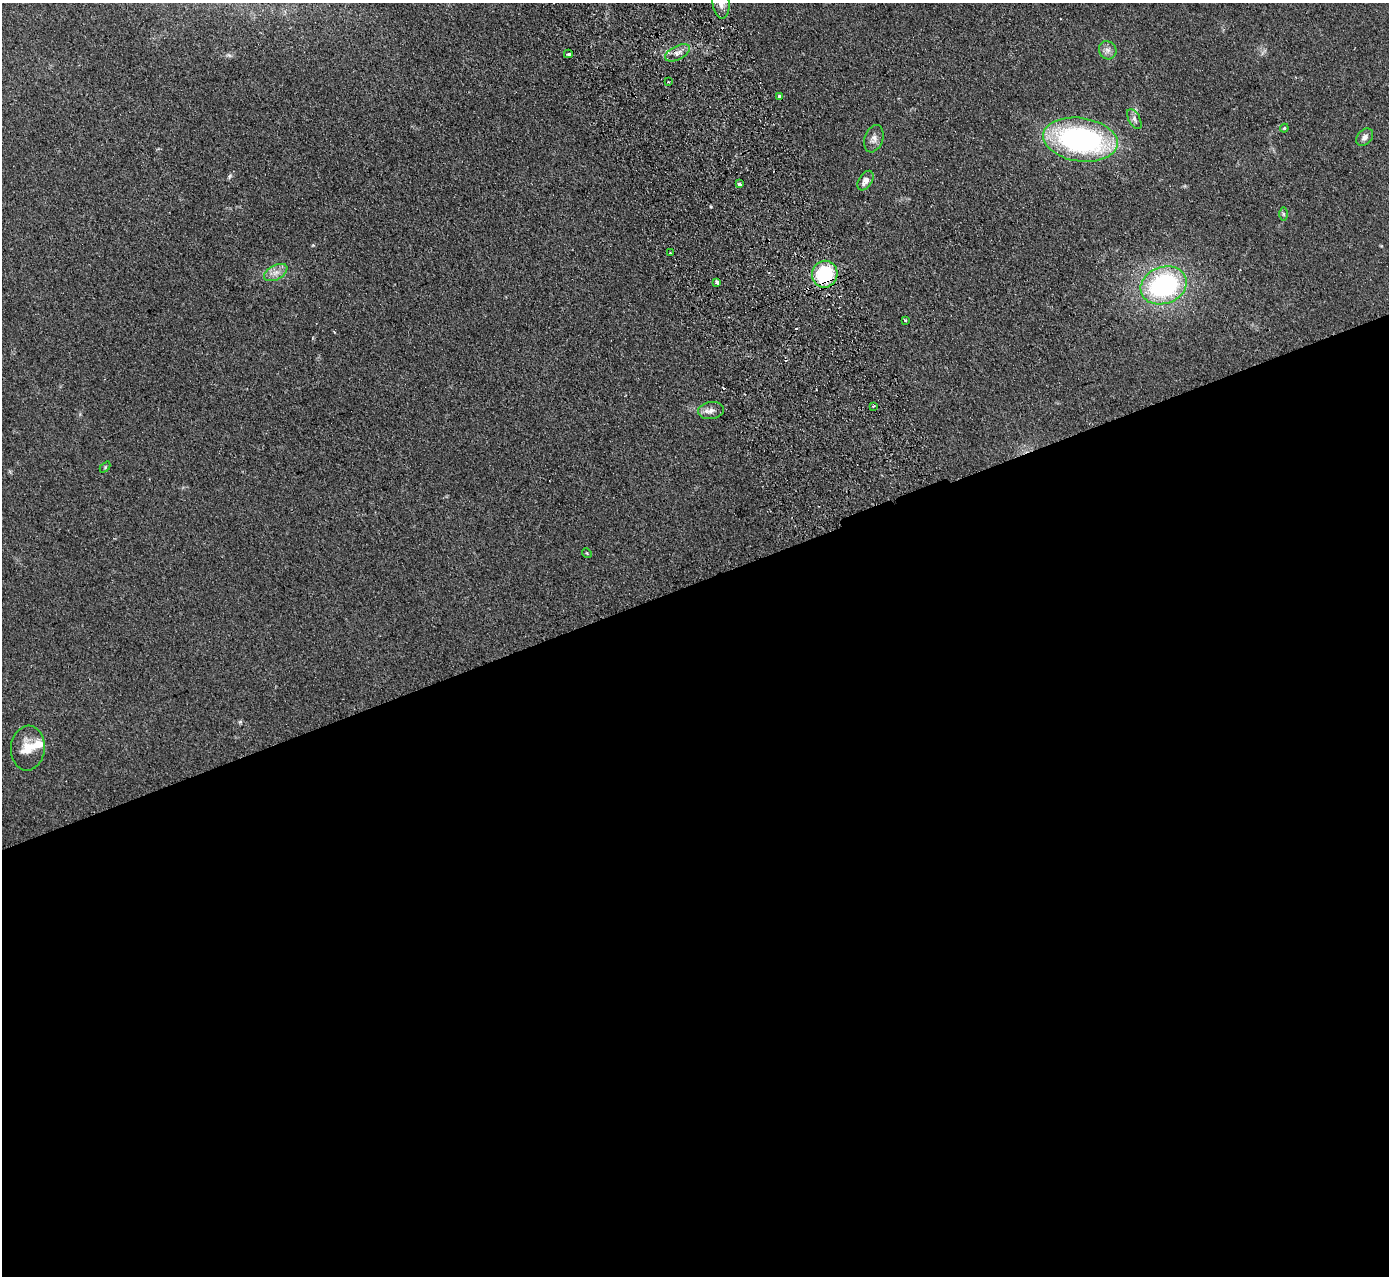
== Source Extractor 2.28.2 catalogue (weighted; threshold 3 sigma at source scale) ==
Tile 15 of 4 x 4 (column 3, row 4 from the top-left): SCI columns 2829-4215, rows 181-1454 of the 5655 x 5585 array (HDU 1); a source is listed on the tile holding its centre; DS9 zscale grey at full resolution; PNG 1391 x 1278 px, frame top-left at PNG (2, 3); each listed source drawn as its Kron ellipse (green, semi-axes under 4 px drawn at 4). Shown black and unused: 55% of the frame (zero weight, under 2 of 3 exposures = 3% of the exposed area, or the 3 px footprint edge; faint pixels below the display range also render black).
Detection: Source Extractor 2.28.2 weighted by HDU 2 'WHT'; one run over the whole footprint, this tile lists its part. Background 0.145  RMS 0.01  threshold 0.0452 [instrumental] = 3 sigma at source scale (4.5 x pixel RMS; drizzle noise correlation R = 1.50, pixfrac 1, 0.05/0.05 arcsec/px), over >= 5 px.
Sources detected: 28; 2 cosmic-ray / hot-pixel residue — neither listed nor drawn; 1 inside a brighter listed object's ellipse — not listed separately; the other 25 listed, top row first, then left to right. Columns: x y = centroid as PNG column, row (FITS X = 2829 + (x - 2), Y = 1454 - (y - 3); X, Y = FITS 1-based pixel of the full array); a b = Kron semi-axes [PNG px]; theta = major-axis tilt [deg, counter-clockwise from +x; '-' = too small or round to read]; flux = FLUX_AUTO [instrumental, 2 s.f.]
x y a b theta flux
721 3 15 8 -86 7.9
1108 50 9 8 - 4.7
677 53 13 7 27 5.9
568 54 4 3 - 6.1
668 82 2 2 - 0.83
780 96 4 4 - 3.2
1134 119 11 5 -61 3.5
1284 128 4 4 - 1
1365 137 10 7 47 4.1
874 139 14 9 71 5.7
1080 140 37 21 -8 210
865 181 11 6 57 6.6
739 184 3 3 - 13
1283 214 7 4 -89 1.6
670 253 2 2 - 0.99
276 272 13 7 29 6.6
825 274 13 12 - 67
717 282 3 3 - 6
1164 285 23 18 21 150
906 320 3 2 - 1.2
873 406 3 3 - 3.4
711 410 13 8 9 6
105 467 6 4 47 1.1
587 553 5 4 - 1.1
28 748 22 17 85 19
Overlapping masked pixels (flux is a lower limit): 1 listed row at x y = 825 274
Isophote crosses this tile's border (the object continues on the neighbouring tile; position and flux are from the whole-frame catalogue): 1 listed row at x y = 721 3